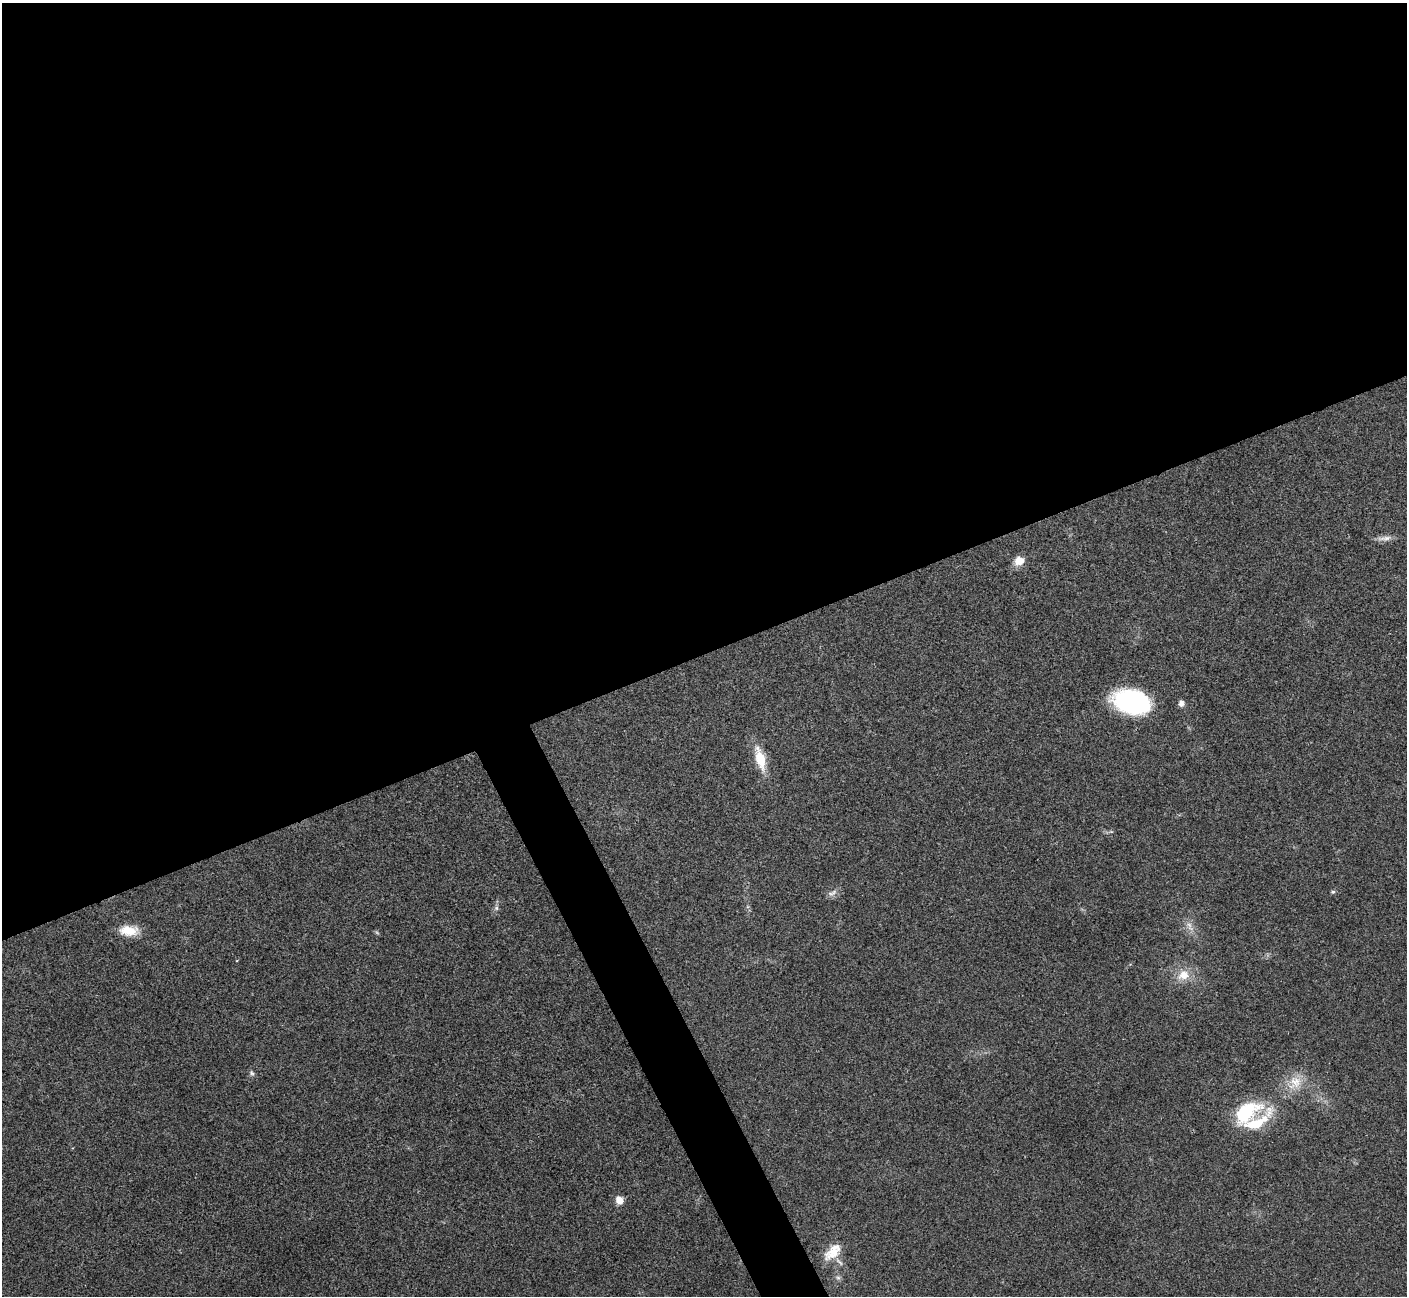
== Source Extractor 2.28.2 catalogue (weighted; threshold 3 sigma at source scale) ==
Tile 2 of 4 x 4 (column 2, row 1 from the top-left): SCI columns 1408-2812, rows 4036-5329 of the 5628 x 5617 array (HDU 1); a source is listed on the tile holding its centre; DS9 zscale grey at full resolution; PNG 1409 x 1298 px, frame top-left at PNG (2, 3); no overlay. Shown black and unused: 53% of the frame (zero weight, under 3 of 4 exposures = <1% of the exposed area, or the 3 px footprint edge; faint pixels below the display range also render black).
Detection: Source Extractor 2.28.2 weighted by HDU 2 'WHT'; one run over the whole footprint, this tile lists its part. Background 0.0214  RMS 0.004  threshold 0.0181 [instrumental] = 3 sigma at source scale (4.5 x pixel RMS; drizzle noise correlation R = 1.50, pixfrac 1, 0.05/0.05 arcsec/px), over >= 5 px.
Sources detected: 19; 1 inside a brighter listed object's ellipse — not listed separately; the other 18 listed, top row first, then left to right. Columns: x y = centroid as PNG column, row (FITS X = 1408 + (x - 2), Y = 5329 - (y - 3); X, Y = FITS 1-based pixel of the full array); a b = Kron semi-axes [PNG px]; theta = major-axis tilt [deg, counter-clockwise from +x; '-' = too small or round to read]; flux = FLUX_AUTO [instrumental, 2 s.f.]
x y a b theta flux
1385 538 22 6 5 2.5
1019 561 12 10 28 4.4
1132 702 31 19 -14 65
1181 703 7 7 - 1.7
760 759 28 10 -75 10
1111 832 6 4 -19 0.53
834 892 11 6 47 1.8
1333 892 6 5 - 0.61
496 908 6 6 - 0.9
1189 926 19 7 -63 3
128 931 22 12 -2 7.3
1183 975 17 12 15 6.4
252 1073 8 5 -52 0.96
1295 1082 23 17 54 8.8
1246 1113 36 19 33 25
619 1200 10 8 -65 3.4
833 1253 28 13 31 7.6
838 1278 6 6 - 0.93